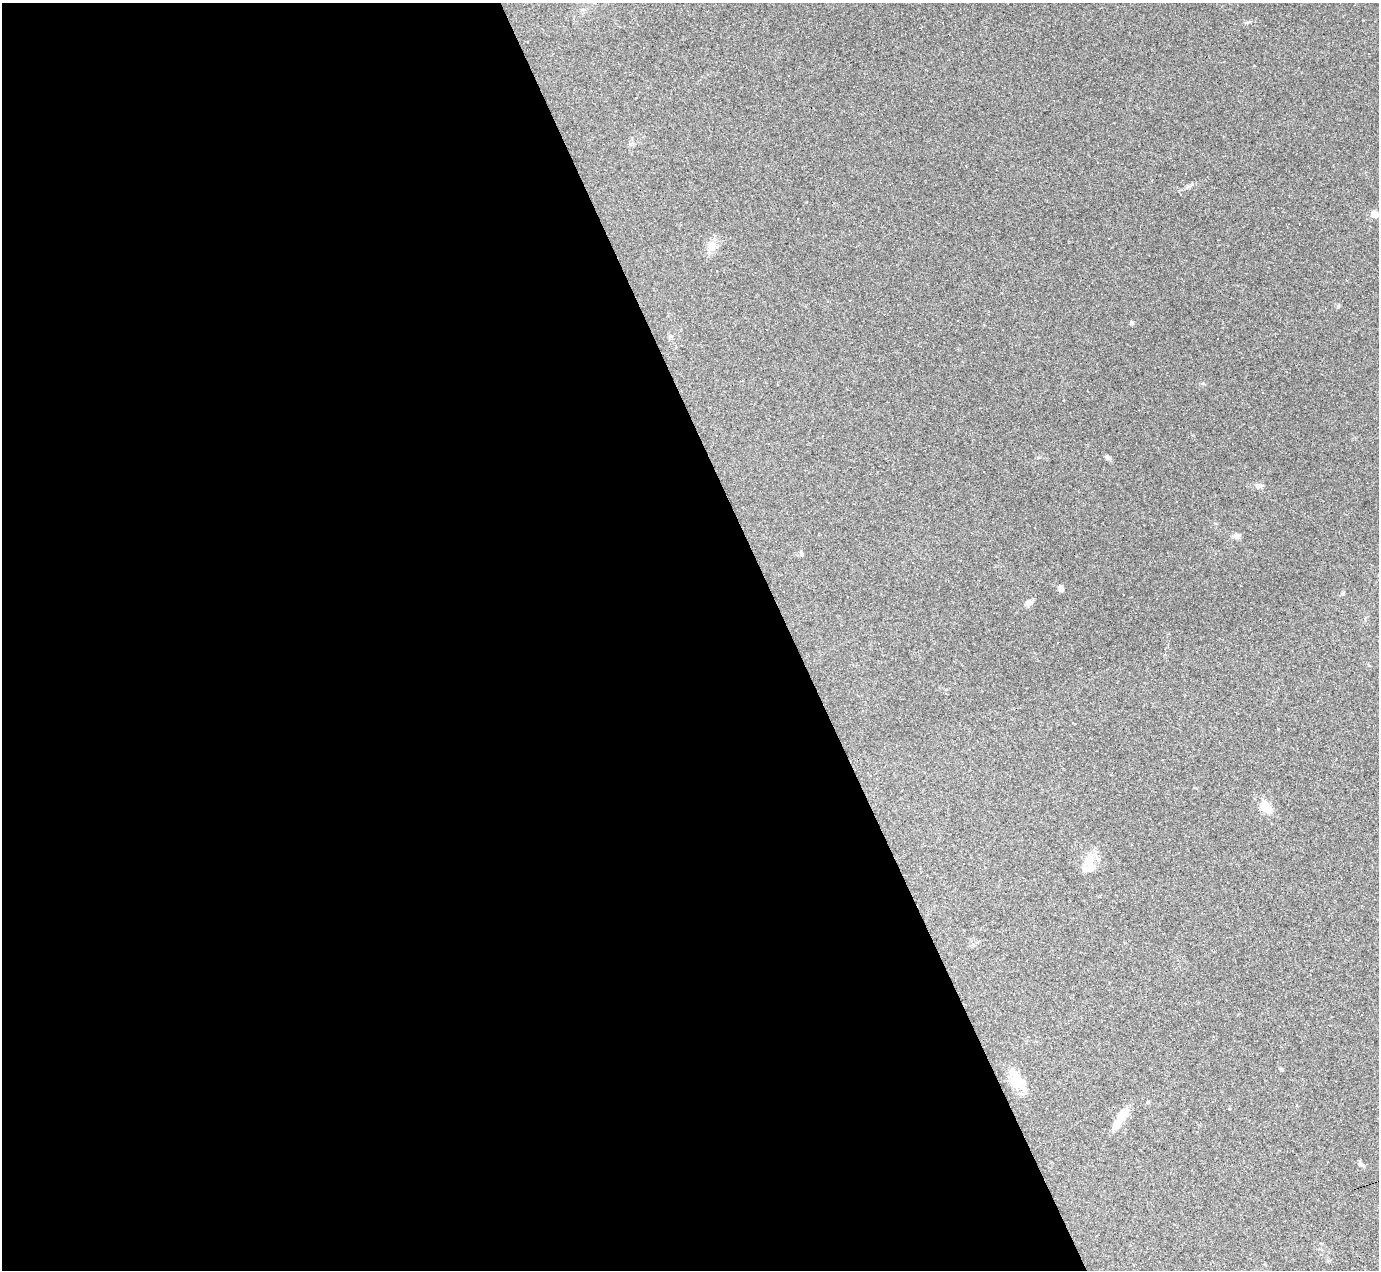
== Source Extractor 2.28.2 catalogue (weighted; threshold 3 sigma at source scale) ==
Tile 9 of 4 x 4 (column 1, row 3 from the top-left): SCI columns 1-1377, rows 1545-2812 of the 5508 x 5495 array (HDU 1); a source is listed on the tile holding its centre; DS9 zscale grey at full resolution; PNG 1381 x 1272 px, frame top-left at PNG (2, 3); no overlay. Shown black and unused: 57% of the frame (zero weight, under 3 of 4 exposures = <1% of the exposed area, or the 3 px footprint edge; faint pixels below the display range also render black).
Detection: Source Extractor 2.28.2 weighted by HDU 2 'WHT'; one run over the whole footprint, this tile lists its part. Background 0.232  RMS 0.0082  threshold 0.0367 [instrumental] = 3 sigma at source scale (4.5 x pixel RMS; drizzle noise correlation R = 1.50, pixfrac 1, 0.05/0.05 arcsec/px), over >= 5 px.
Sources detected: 35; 1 inside a brighter object's white glare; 16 cosmic-ray / hot-pixel residue — not listed; the other 18 listed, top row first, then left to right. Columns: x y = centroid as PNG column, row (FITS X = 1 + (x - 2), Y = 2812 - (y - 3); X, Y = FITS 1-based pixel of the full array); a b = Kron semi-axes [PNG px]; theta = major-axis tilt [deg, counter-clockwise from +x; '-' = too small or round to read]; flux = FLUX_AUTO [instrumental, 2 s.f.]
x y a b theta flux
1375 214 5 5 - 12
797 219 2 2 - 0.57
1108 238 3 3 - 3.1
712 246 16 9 -90 6.6
850 300 3 2 - 0.85
1132 323 6 5 - 1.3
1108 457 9 5 -25 1.7
1258 486 9 7 15 3.2
1237 536 9 7 4 2.9
802 554 7 3 -71 1.1
1061 589 5 4 - 5.8
1029 603 10 6 31 3.9
1073 723 3 3 - 1.6
1266 807 16 11 -58 11
1089 861 15 13 68 13
1017 1079 28 15 -59 17
1121 1118 34 8 57 13
1360 1164 7 5 -69 2.3
Unlisted compact peaks at least as high as the median listed source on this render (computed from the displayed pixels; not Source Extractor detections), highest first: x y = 1338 306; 1343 594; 1188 186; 1250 22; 1203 383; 1282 1070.